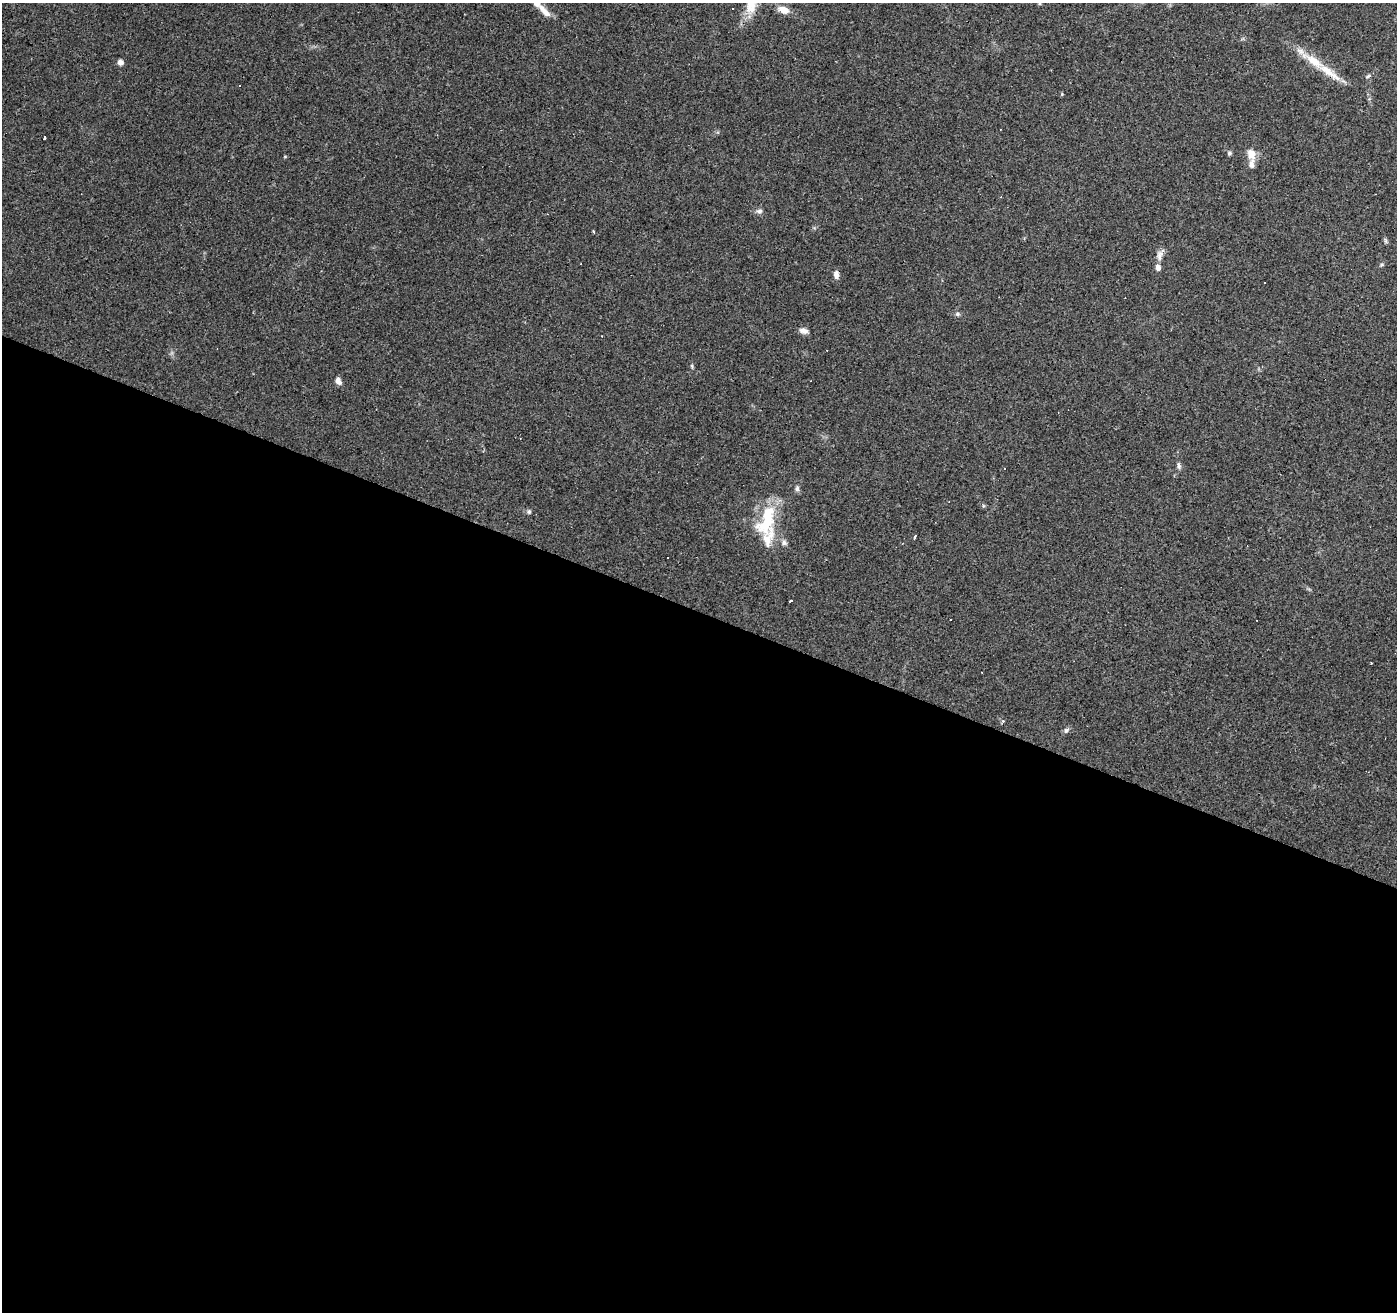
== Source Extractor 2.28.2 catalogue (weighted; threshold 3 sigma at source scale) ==
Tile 14 of 4 x 4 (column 2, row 4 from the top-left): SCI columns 1396-2790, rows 204-1513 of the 5584 x 5711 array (HDU 1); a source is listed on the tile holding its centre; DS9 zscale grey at full resolution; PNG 1399 x 1314 px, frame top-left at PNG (2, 3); no overlay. Shown black and unused: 54% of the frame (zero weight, under 2 of 3 exposures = <1% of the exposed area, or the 3 px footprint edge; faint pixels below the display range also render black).
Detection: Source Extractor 2.28.2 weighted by HDU 2 'WHT'; one run over the whole footprint, this tile lists its part. Background 0.114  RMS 0.0065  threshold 0.029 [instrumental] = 3 sigma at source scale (4.5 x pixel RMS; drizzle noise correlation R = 1.50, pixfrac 1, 0.0396/0.0396 arcsec/px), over >= 5 px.
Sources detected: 47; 8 cosmic-ray / hot-pixel residue — not listed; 7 inside a brighter listed object's ellipse — not listed separately; the other 32 listed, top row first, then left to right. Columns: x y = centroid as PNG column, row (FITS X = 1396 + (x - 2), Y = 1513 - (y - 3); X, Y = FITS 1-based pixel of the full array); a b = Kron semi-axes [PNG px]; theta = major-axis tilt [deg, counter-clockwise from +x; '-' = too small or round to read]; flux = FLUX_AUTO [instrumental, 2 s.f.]
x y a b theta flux
1039 3 6 4 90 0.77
751 5 28 14 70 14
732 9 3 3 - 2
783 10 14 8 -20 6.2
546 13 13 7 -27 4
1314 61 43 11 -34 18
120 62 5 5 - 3.5
1368 76 8 4 36 1.1
239 86 3 2 - 0.55
1062 94 5 4 - 0.69
45 137 4 3 - 1.4
1229 153 6 5 - 1.2
1251 154 14 10 -78 6.7
759 211 9 7 3 2.1
593 232 3 2 - 0.95
1160 255 17 8 70 3.8
1382 264 6 4 19 0.85
836 274 9 6 -81 3.3
1265 283 3 3 - 1.4
957 314 7 5 1 1.3
804 331 11 7 -13 3.1
692 366 6 4 -83 0.91
338 381 8 6 -66 3.2
1179 466 9 5 -80 1.8
797 489 8 6 -89 1.6
529 512 6 6 - 1.3
915 537 4 3 - 3.6
768 538 59 31 -83 29
791 600 3 3 - 18
950 620 3 3 - 2
1003 721 4 3 - 0.94
1066 730 8 6 53 1.7
Isophote crosses this tile's border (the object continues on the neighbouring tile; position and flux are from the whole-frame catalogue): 2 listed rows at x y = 1039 3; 751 5